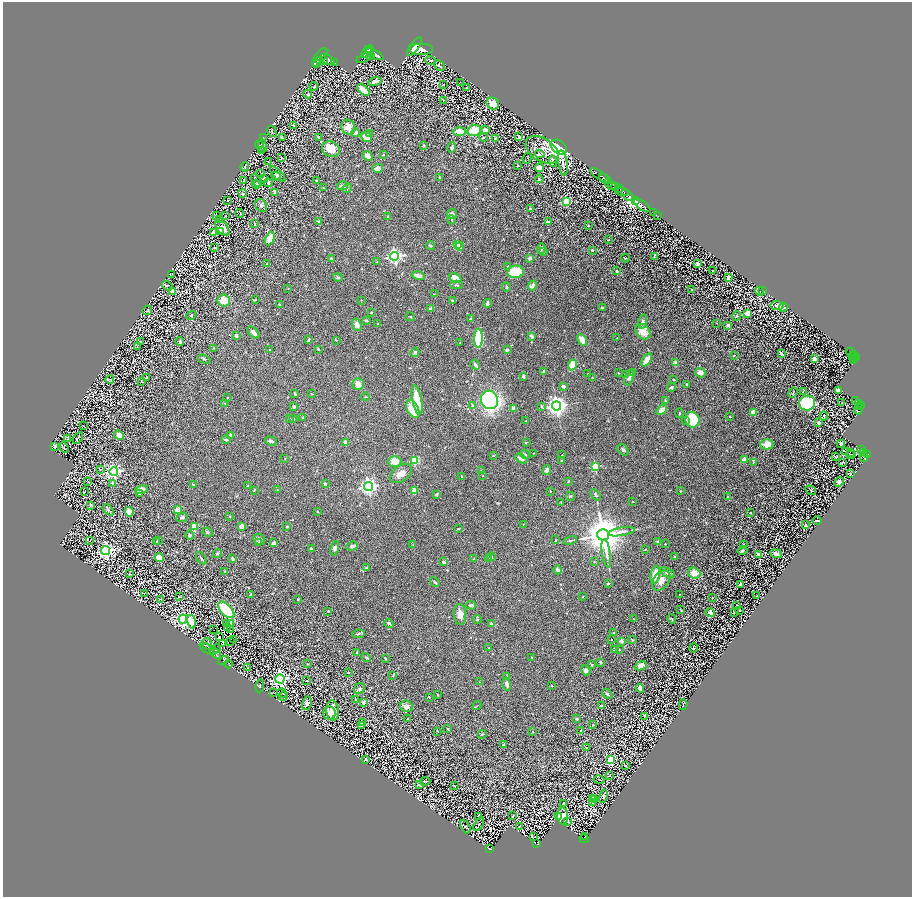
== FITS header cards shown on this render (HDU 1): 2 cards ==
NAXIS1  =                 1819
NAXIS2  =                 1789

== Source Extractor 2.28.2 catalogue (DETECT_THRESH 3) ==
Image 1819 x 1789 px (HDU 1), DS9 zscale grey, zoomed out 1/2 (1 PNG px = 2 x 2 image px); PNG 914 x 899 px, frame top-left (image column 2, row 1789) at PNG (3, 2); each listed source drawn as its Kron ellipse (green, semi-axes under 4 px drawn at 4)
Background 1.85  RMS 0.029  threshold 0.0881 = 3 sigma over >= 5 px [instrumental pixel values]
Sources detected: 789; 88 cannot appear on this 1/2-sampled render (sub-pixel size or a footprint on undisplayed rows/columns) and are neither listed nor drawn; of the other 701, the 500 brightest by FLUX_AUTO listed and drawn (201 fainter detections omitted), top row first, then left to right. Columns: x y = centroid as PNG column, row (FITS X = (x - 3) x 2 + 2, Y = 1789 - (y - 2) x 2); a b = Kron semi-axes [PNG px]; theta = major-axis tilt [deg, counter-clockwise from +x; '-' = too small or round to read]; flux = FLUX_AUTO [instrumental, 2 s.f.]
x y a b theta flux
414 47 11 3 54 9100
369 49 3 2 - 1500
421 49 12 5 0 14000
367 52 7 3 46 5800
375 54 9 4 -27 9100
371 55 4 4 - 3500
320 57 11 5 53 6800
365 58 9 4 27 2700
327 59 8 4 -30 7300
319 60 3 2 - 1200
323 60 4 3 - 2600
431 60 5 4 - 7.4
317 63 4 1 - 1100
334 63 2 1 - 190
439 66 6 2 -44 11
375 81 7 4 17 21
460 82 2 1 - 3.1
443 84 2 2 - 2.7
314 86 4 2 - 2.7
466 87 2 2 - 5.7
363 90 7 3 -45 86
308 94 4 4 - 8.9
443 100 4 2 - 3
493 103 6 5 - 99
294 125 3 1 - 3
348 127 7 7 - 40
474 130 7 5 11 130
485 130 4 3 - 62
272 131 6 2 -61 4.7
459 132 6 4 3 67
355 133 4 2 - 12
369 134 4 3 - 7.7
318 137 2 2 - 7.6
367 137 5 5 - 61
484 137 4 4 - 7.2
519 137 4 3 - 13
263 138 4 2 - 3.3
282 138 4 2 - 7.9
496 138 3 2 - 15
259 145 4 2 - 3
424 145 3 2 - 4.7
263 146 6 3 -81 5.4
452 147 5 3 - 9.3
559 147 9 6 -37 2200
331 149 9 7 -21 82
261 150 3 2 - 2.9
542 150 18 11 -33 92
384 154 3 2 - 2.9
539 154 5 4 - 9.7
368 156 5 3 - 29
281 158 3 3 - 5.4
527 158 5 2 - 3.4
553 161 6 4 -76 11
268 162 2 2 - 3
563 163 13 4 -82 28
518 165 2 2 - 11
245 167 5 3 - 10
378 168 5 4 - 40
539 168 4 4 - 45
261 174 2 2 - 5.6
278 174 10 4 -46 16
600 175 11 3 -34 3900
276 176 5 2 - 7.5
439 177 3 2 - 3.8
263 179 3 2 - 4.9
539 179 4 2 - 5.5
605 179 6 2 -32 3100
244 180 4 2 - 11
257 180 7 2 -61 4.9
316 181 3 3 - 4.2
268 183 4 3 - 16
608 183 3 2 - 840
256 185 4 3 - 10
611 185 4 3 - 1300
342 186 5 4 - 21
615 186 3 2 - 1600
323 188 3 2 - 3.4
347 188 5 4 - 8.5
619 189 3 2 - 770
275 192 4 3 - 22
622 192 7 3 -14 2800
243 193 4 3 - 10
628 195 7 3 -41 6400
227 201 2 1 - 3.2
567 201 3 3 - 190
635 201 4 2 - 13000
261 205 7 5 -55 14
642 205 9 2 -34 1400
530 209 3 3 - 13
653 212 3 1 - 29
240 213 4 2 - 3.7
452 214 5 5 - 18
216 215 3 2 - 3.2
657 215 3 1 - 26
225 216 2 1 - 3.2
388 217 2 2 - 3.4
219 219 4 3 - 6.2
452 220 5 2 - 4.8
318 221 3 2 - 5
548 222 4 2 - 13
255 224 3 2 - 4.6
588 226 2 2 - 5.2
222 228 9 5 -48 52
220 231 2 2 - 17
213 233 4 3 - 27
270 238 7 4 66 62
609 239 2 2 - 3.5
458 244 3 3 - 210
430 246 5 3 - 6.8
215 247 2 2 - 3.2
460 247 4 3 - 25
541 248 5 3 - 7.4
592 250 2 2 - 5.8
543 252 2 2 - 16
395 256 4 4 - 1500
654 256 3 2 - 7.2
530 258 3 3 - 17
625 258 4 3 - 4.2
332 259 3 3 - 19
377 262 3 2 - 4
267 264 3 2 - 3.5
698 264 4 3 - 17
508 266 4 3 - 4.7
617 271 2 2 - 15
713 271 3 2 - 4.7
515 272 8 6 8 170
171 274 2 2 - 2.8
418 276 6 3 -15 33
338 277 5 3 - 8.4
728 277 4 3 - 16
455 278 6 4 -28 56
456 285 6 3 -2 6.8
532 285 5 2 - 33
167 286 5 2 - 5
506 287 4 3 - 7.1
288 288 2 1 - 3
692 290 2 2 - 13
763 290 4 1 - 3.4
172 291 3 2 - 65
760 291 5 3 - 5.7
434 294 2 2 - 2.6
224 300 6 6 - 80
255 300 3 2 - 5.1
361 300 2 2 - 3
452 300 4 3 - 5.7
487 303 4 2 - 18
279 304 2 2 - 7
777 306 6 4 -7 27
602 307 3 2 - 6.2
784 307 4 3 - 5
430 309 3 2 - 33
147 310 5 2 - 2.8
371 312 2 2 - 10
748 313 3 3 - 210
191 315 5 3 - 3.9
736 316 5 2 - 4.5
410 317 5 2 - 4.2
470 319 3 2 - 9.3
366 321 4 3 - 8.4
643 321 7 4 79 13
717 323 3 2 - 2.6
378 324 2 2 - 5.9
357 325 6 4 -68 26
728 325 4 3 - 13
643 332 9 6 -47 84
253 333 7 3 -45 26
236 336 3 3 - 15
531 336 4 3 - 8
478 338 9 4 89 230
617 338 2 2 - 2.6
308 340 3 2 - 9.9
336 340 3 2 - 2.9
582 340 6 3 -59 55
141 341 3 2 - 3.4
180 342 4 3 - 14
460 342 2 2 - 5.5
137 346 4 1 - 2.6
213 348 2 2 - 3
318 349 2 2 - 14
270 350 2 2 - 4.1
507 350 3 2 - 16
415 352 4 4 - 9.9
851 352 5 2 - 580
781 353 3 2 - 8.2
853 354 2 1 - 530
734 355 3 2 - 3.8
852 356 2 1 - 190
857 357 3 2 - 1100
853 358 4 2 - 840
204 359 6 3 -17 6.3
815 359 4 3 - 45
647 360 7 3 53 70
853 360 4 3 - 1000
676 362 4 3 - 26
475 365 5 3 - 16
572 365 5 4 - 71
544 371 2 2 - 32
618 373 3 2 - 2.9
632 373 4 3 - 5.9
700 373 5 4 - 27
588 374 2 2 - 6.6
625 374 2 2 - 3.7
146 377 3 2 - 5.9
523 377 3 2 - 8.8
593 378 2 2 - 6.9
629 378 8 4 68 17
110 379 4 3 - 4
674 380 2 2 - 3.4
141 381 3 3 - 3.6
358 384 6 5 - 35
687 384 3 2 - 6.4
563 386 3 2 - 22
671 387 4 3 - 13
838 390 4 4 - 50
803 391 3 2 - 3.4
793 393 5 3 - 6.4
295 394 3 2 - 8.9
312 394 3 3 - 3.6
366 397 4 2 - 4.2
228 398 2 2 - 3.5
417 400 15 4 -78 120
490 400 9 8 - 930
665 400 3 2 - 4.8
856 401 4 2 - 610
225 403 3 2 - 3.6
807 403 8 7 - 360
841 403 2 1 - 26
858 403 4 2 - 570
472 405 4 3 - 8.8
542 406 4 2 - 6.8
557 406 4 4 - 3200
862 406 3 2 - 1100
294 407 3 2 - 30
859 407 4 2 - 740
514 408 3 3 - 39
413 409 9 5 -65 140
859 409 5 3 - 880
662 410 5 4 - 34
753 412 4 4 - 44
679 413 5 2 - 4.1
824 416 4 2 - 6.6
730 417 3 2 - 2.8
289 418 3 2 - 3.7
303 418 3 2 - 3.5
294 419 3 2 - 3.3
686 420 3 3 - 8.7
692 420 8 7 - 220
526 421 2 2 - 9.1
819 423 4 3 - 10
84 426 3 1 - 3
119 435 5 4 - 42
231 435 2 2 - 69
68 438 3 2 - 7.3
78 438 6 2 55 5.7
226 440 4 3 - 9.5
271 441 6 3 -21 12
346 442 3 2 - 33
526 442 4 2 - 4.1
767 444 6 5 - 70
841 444 4 3 - 11
55 446 3 3 - 16
64 448 5 3 - 5.6
623 450 6 4 -47 11
861 450 3 2 - 510
845 451 2 1 - 2.7
850 452 2 1 - 12
864 452 3 2 - 800
533 453 2 1 - 3.1
525 454 5 4 - 7.4
493 455 3 2 - 3.5
562 455 2 2 - 3.6
851 455 4 2 - 8.5
867 455 3 2 - 1100
835 457 3 1 - 2.6
864 457 5 4 - 1600
285 459 3 2 - 2.7
521 459 6 3 -27 23
745 460 4 3 - 54
395 461 7 5 2 51
414 461 4 3 - 170
562 461 3 2 - 8.3
753 462 4 2 - 3.1
842 462 2 1 - 2.9
595 467 3 3 - 250
100 470 3 3 - 4.3
481 470 4 2 - 3.6
547 470 5 3 - 20
114 472 4 4 - 1300
401 473 12 7 38 44
850 474 3 2 - 4.3
483 476 2 1 - 3.5
462 477 3 2 - 6.7
88 481 2 2 - 41
568 481 3 3 - 6
839 482 5 3 - 18
113 483 4 3 - 14
325 484 3 3 - 12
194 485 3 2 - 6
248 486 3 2 - 4.7
368 486 4 4 - 2100
141 489 7 4 11 23
254 490 3 2 - 3.7
278 490 2 2 - 2.8
811 490 6 2 -31 4.4
85 491 3 2 - 3.3
414 491 3 3 - 43
550 491 3 2 - 2.9
680 491 3 2 - 3.7
139 494 3 2 - 5.2
437 495 3 3 - 12
595 495 6 3 -50 7.5
570 496 4 4 - 5.5
728 497 3 2 - 5.7
633 501 2 2 - 3.6
561 502 2 2 - 2.9
91 505 3 2 - 8
108 510 7 4 -45 12
178 510 4 3 - 94
318 511 3 2 - 2.9
129 512 5 4 - 56
750 513 2 2 - 4.1
230 516 3 2 - 3.3
182 517 6 3 23 10
817 521 5 2 - 9.8
523 524 2 2 - 2.8
805 525 2 2 - 19
242 526 3 3 - 33
194 527 3 3 - 140
287 527 3 2 - 8.5
459 528 3 2 - 3.6
208 532 5 4 - 7.6
621 532 13 4 10 34
190 535 4 4 - 9
603 535 6 6 - 21000
259 539 6 5 - 13
158 540 2 2 - 2.9
556 540 3 3 - 4.8
570 540 7 2 13 5.9
90 541 3 2 - 3
157 541 4 2 - 5.3
259 542 3 3 - 5.7
658 542 3 3 - 8.9
273 543 4 3 - 11
665 544 2 2 - 5.5
743 544 3 2 - 3
413 545 3 2 - 2.7
352 546 6 4 18 12
311 548 3 2 - 5.8
335 548 7 4 79 19
645 549 2 2 - 6
743 550 5 3 - 6.7
105 551 4 4 - 1600
217 553 5 3 - 9.3
606 554 14 4 -80 32
759 554 3 3 - 13
776 554 6 4 -25 25
491 557 4 2 - 7.6
675 557 2 2 - 16
159 558 4 4 - 64
201 558 7 3 -56 8.7
488 558 4 2 - 3.4
232 559 4 2 - 10
474 559 2 2 - 6.2
443 562 4 3 - 18
594 562 3 2 - 2.7
366 567 3 2 - 6.1
558 570 4 3 - 18
224 572 3 2 - 4.3
668 573 8 4 -24 23
694 573 6 5 - 77
130 574 2 1 - 2.8
655 575 9 4 80 99
661 580 11 7 52 48
435 582 6 2 -44 9.4
608 584 2 2 - 20
741 584 3 3 - 21
144 594 3 2 - 2.8
251 594 2 2 - 7.2
679 594 2 2 - 3.4
179 596 3 1 - 3.3
583 596 2 2 - 4.1
756 596 3 1 - 4.4
712 597 3 2 - 3.5
161 599 3 2 - 4.5
298 599 4 2 - 3.5
471 605 5 3 - 12
736 606 3 2 - 4
226 610 10 5 -46 320
680 610 3 2 - 3
739 610 2 2 - 3.5
328 611 2 2 - 6.2
734 612 2 2 - 3.4
710 613 5 3 - 24
460 614 10 6 -85 44
183 619 4 4 - 1100
477 619 4 2 - 4.3
633 619 2 2 - 3.1
672 619 5 2 - 4.2
191 622 7 4 -73 120
226 623 2 2 - 2.6
389 623 5 3 - 9.5
491 623 2 2 - 11
230 624 4 3 - 19
228 627 2 1 - 4.8
231 629 4 1 - 5.5
214 630 2 1 - 3.6
613 632 4 3 - 4.5
358 634 6 3 9 8.4
219 636 2 1 - 3.3
234 640 2 1 - 6.3
611 640 2 2 - 4.9
632 640 4 3 - 4.7
621 641 2 2 - 47
231 642 2 1 - 8
207 644 6 5 - 9.6
222 644 2 1 - 2.9
489 648 3 3 - 3.5
693 648 4 2 - 7.8
207 649 9 2 -35 9.6
215 649 6 3 26 5
615 649 4 3 - 12
619 649 2 2 - 2.9
357 652 3 2 - 5.5
216 653 6 2 -50 5.5
366 658 5 2 - 5.8
385 658 4 2 - 5.2
532 658 3 2 - 3.6
223 661 5 3 - 4.8
600 662 2 2 - 30
229 664 4 2 - 2.7
308 664 3 3 - 2.7
592 665 4 3 - 5.6
641 666 6 4 23 33
248 668 4 3 - 3.3
586 670 5 4 - 18
348 672 2 2 - 9.3
393 675 3 3 - 4.9
506 676 3 2 - 2.8
280 679 4 4 - 2000
307 681 2 2 - 5.7
480 682 3 2 - 3.4
507 684 7 3 -75 21
260 686 6 2 83 3.1
552 686 3 2 - 3.2
640 688 4 3 - 23
359 689 6 5 - 12
273 692 2 1 - 6.6
282 693 5 3 - 5.6
607 694 5 3 - 11
437 695 2 2 - 4.5
284 696 5 2 - 2.8
429 697 2 2 - 5.5
356 699 2 2 - 3.1
307 703 7 5 76 24
364 703 2 2 - 42
477 705 5 1 - 2.7
601 705 4 3 - 5.1
683 705 5 2 - 3.1
406 706 6 5 - 25
333 711 10 6 -86 98
329 713 6 6 - 32
645 716 3 2 - 6.7
407 719 2 2 - 5.6
577 719 3 3 - 9.1
362 723 3 2 - 5.4
593 725 3 2 - 3.4
361 726 3 2 - 6.1
448 729 3 2 - 4.4
581 730 3 3 - 4.3
437 731 3 2 - 3.1
533 732 2 2 - 11
482 734 5 2 - 5.3
503 745 3 2 - 6.3
586 747 3 2 - 3.5
366 759 2 2 - 7.5
611 759 3 3 - 270
625 766 2 2 - 5.9
609 776 3 2 - 3.1
599 780 5 1 - 3.1
425 781 5 3 - 6.2
419 785 4 3 - 19
454 786 2 2 - 4
603 796 6 4 74 13
592 798 4 1 - 3.4
594 799 3 2 - 2.7
564 803 2 2 - 5.9
592 803 3 2 - 3
513 815 4 2 - 4.2
559 816 3 2 - 29
563 816 8 5 -88 29
478 817 3 1 - 3.4
568 821 4 3 - 4.5
479 824 7 2 59 7.1
520 826 3 2 - 4.4
465 827 7 2 -62 4
534 837 2 1 - 6
584 837 2 2 - 44
584 839 4 2 - 270
537 844 4 3 - 320
489 849 4 2 - 260
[201 fainter detections neither listed nor drawn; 88 sub-pixel or undisplayed-footprint detections neither listed nor drawn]